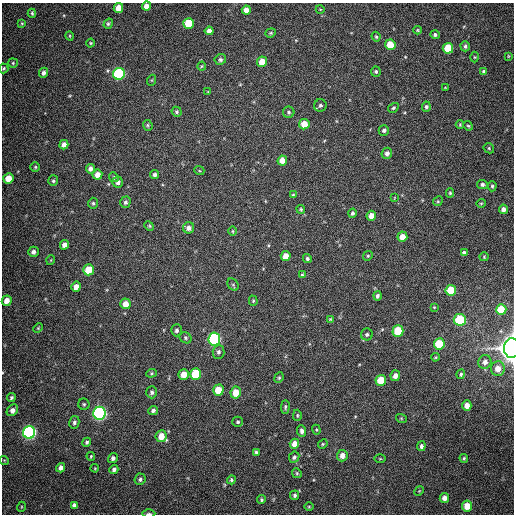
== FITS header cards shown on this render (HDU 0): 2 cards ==
NAXIS1  =                  512
NAXIS2  =                  512

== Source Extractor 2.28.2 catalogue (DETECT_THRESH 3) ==
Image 512 x 512 px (HDU 0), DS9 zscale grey, 1 PNG px = 1 image px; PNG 516 x 516 px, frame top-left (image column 1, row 512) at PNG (2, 3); each listed source drawn as its Kron ellipse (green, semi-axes under 4 px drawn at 4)
Background 408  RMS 11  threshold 32.1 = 3 sigma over >= 5 px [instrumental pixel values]
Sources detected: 157; all 157 listed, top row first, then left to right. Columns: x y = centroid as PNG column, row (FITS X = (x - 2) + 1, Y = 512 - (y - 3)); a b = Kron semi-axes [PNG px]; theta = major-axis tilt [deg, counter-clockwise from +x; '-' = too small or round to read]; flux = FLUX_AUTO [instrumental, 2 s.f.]
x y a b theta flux
146 6 4 4 - 4500
118 8 5 5 - 8500
320 9 4 3 - 540
246 10 4 4 - 4000
32 13 4 3 - 990
22 23 4 3 - 710
189 23 5 5 - 20000
108 24 5 4 - 1200
417 30 4 4 - 760
209 31 4 4 - 3400
271 33 5 4 - 1000
435 35 5 4 - 1500
70 36 5 3 - 640
376 37 5 3 - 870
91 43 4 3 - 640
390 45 5 5 - 15000
465 46 5 4 - 1400
448 48 5 5 - 25000
508 56 3 2 - 560
474 57 5 3 - 620
220 59 6 5 - 1700
262 62 5 5 - 11000
13 63 5 5 - 960
202 66 4 4 - 720
4 68 5 4 - 1100
376 72 5 5 - 1200
484 72 4 3 - 1800
44 73 5 4 - 2300
119 74 6 6 - 73000
152 80 5 3 - 640
445 88 4 2 - 540
208 92 4 3 - 580
320 105 6 6 - 1700
426 107 5 4 - 1500
393 108 5 4 - 1200
177 112 5 5 - 1200
289 112 6 5 - 1300
304 124 5 5 - 11000
148 125 5 4 - 1000
460 125 4 3 - 810
468 126 5 4 - 880
384 130 5 5 - 1500
64 145 5 4 - 3500
489 148 6 4 -49 1000
387 153 6 5 - 2800
282 160 5 4 - 4700
35 167 5 5 - 970
90 169 5 4 - 2600
199 170 5 3 - 650
97 175 5 5 - 5600
154 175 4 4 - 1600
114 177 5 4 - 1000
8 179 5 5 - 11000
53 181 5 5 - 1100
118 182 5 5 - 2500
482 185 5 4 - 1900
492 186 5 4 - 1100
450 193 4 4 - 950
293 195 3 3 - 860
394 198 4 2 - 440
438 201 5 4 - 910
125 202 6 5 - 1800
93 203 5 4 - 1200
481 203 5 4 - 810
301 209 4 4 - 980
503 209 5 4 - 3000
352 213 4 4 - 1400
371 216 5 4 - 5400
149 226 5 4 - 860
189 228 5 5 - 3000
233 231 5 3 - 660
402 237 5 5 - 7200
64 245 4 4 - 4100
33 252 5 5 - 2700
464 253 4 4 - 2100
286 256 5 5 - 6100
368 256 5 4 - 1000
484 257 4 4 - 730
307 258 4 4 - 1200
51 260 5 3 - 590
89 270 5 5 - 17000
302 275 4 3 - 1000
233 284 6 5 - 1200
76 287 5 5 - 4900
451 290 5 5 - 21000
377 296 4 4 - 1800
7 301 5 4 - 6100
253 301 5 4 - 860
126 304 5 5 - 6700
434 307 4 4 - 610
501 310 5 5 - 19000
330 319 4 3 - 760
460 320 6 6 - 33000
38 328 5 3 - 630
177 330 6 5 - 1900
398 331 5 5 - 26000
367 334 6 6 - 1600
186 338 6 5 - 1300
214 339 6 6 - 120000
439 344 5 5 - 23000
512 348 10 7 88 490000
218 352 7 6 - 1800
435 357 4 3 - 680
485 362 7 6 - 3400
498 368 7 7 - 6500
151 373 5 4 - 910
184 374 5 5 - 8900
196 374 6 5 - 31000
461 374 5 4 - 1000
395 376 5 4 - 3700
279 378 5 4 - 1000
381 380 5 5 - 17000
218 390 5 5 - 16000
152 392 6 5 - 1800
236 393 6 5 - 10000
11 398 4 4 - 1300
84 404 5 5 - 1200
467 406 5 4 - 5300
285 407 7 4 89 1200
12 410 6 5 - 3500
153 410 5 4 - 1800
99 413 6 6 - 190000
297 415 6 4 89 950
401 418 5 3 - 610
74 422 6 5 - 1900
238 422 5 5 - 1300
316 430 5 4 - 860
302 431 6 4 -86 2500
29 432 6 6 - 160000
161 436 6 5 - 9300
87 442 5 4 - 1200
294 444 5 4 - 6100
323 444 5 4 - 900
421 446 5 4 - 2000
256 452 4 3 - 1400
91 456 4 3 - 740
342 456 6 5 - 4900
294 457 6 5 - 1600
113 458 5 4 - 2000
464 458 4 4 - 890
380 459 6 4 -1 720
4 460 5 3 - 560
61 468 5 4 - 3100
95 468 4 3 - 590
114 469 4 4 - 2200
297 473 5 4 - 1000
140 479 6 5 - 1800
231 480 4 4 - 1100
419 491 5 4 - 720
295 495 5 4 - 1400
444 498 5 4 - 3800
261 500 4 4 - 1200
74 505 4 4 - 2000
467 506 5 5 - 11000
21 507 5 3 - 700
309 507 4 3 - 650
149 514 6 2 0 1100
At the frame edge (FLAGS 8, measured only in part): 4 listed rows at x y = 146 6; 4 68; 512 348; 149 514